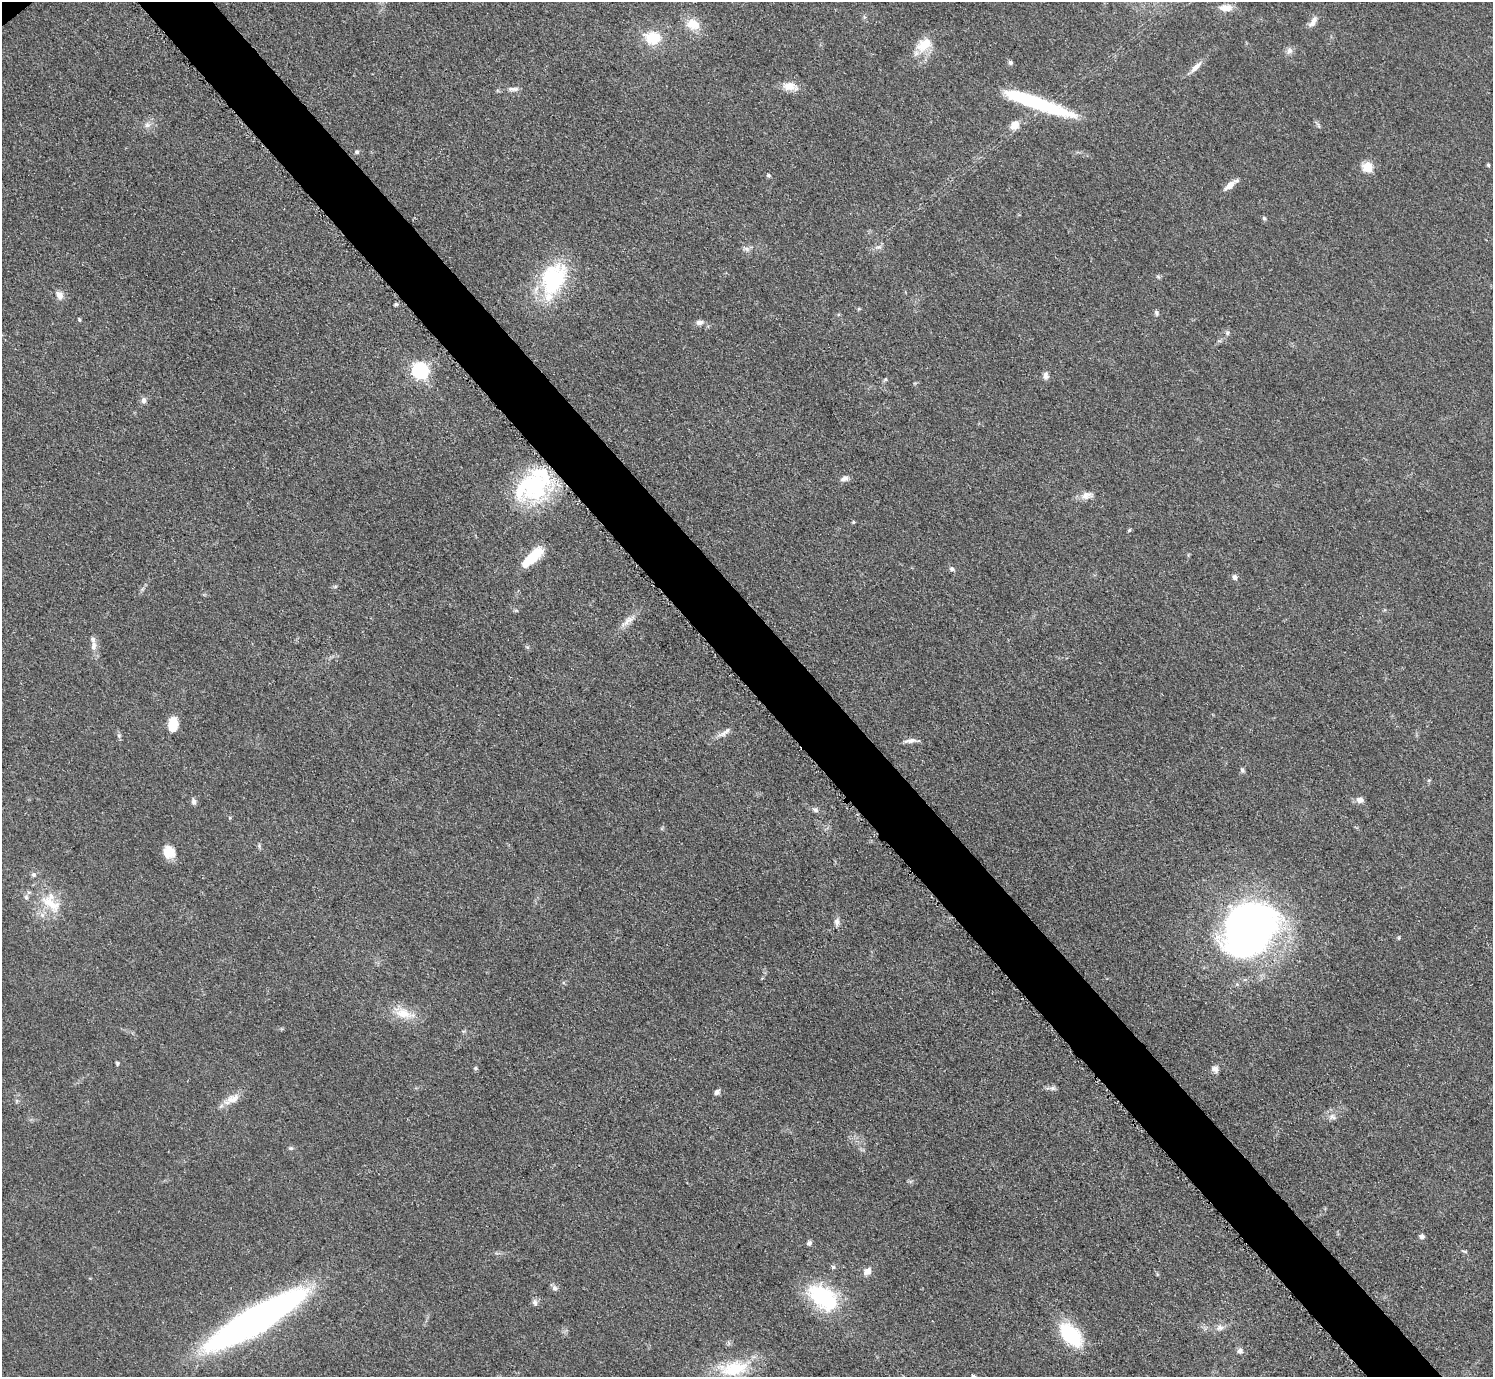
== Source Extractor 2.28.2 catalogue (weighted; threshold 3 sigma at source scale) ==
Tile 6 of 4 x 4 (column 2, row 2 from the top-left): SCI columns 1498-2988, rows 3057-4431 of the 5971 x 5968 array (HDU 1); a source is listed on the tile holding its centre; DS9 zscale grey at full resolution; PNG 1495 x 1379 px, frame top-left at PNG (2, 2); no overlay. Shown black and unused: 5% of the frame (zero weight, under 3 of 5 exposures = <1% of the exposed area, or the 3 px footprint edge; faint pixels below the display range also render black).
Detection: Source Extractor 2.28.2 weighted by HDU 2 'WHT'; one run over the whole footprint, this tile lists its part. Background 0.0501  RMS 0.0052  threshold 0.0233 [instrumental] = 3 sigma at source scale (4.5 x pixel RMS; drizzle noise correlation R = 1.50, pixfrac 1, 0.05/0.05 arcsec/px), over >= 5 px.
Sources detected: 85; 1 inside a brighter object's white glare — not listed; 3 inside a brighter listed object's ellipse — not listed separately; the other 81 listed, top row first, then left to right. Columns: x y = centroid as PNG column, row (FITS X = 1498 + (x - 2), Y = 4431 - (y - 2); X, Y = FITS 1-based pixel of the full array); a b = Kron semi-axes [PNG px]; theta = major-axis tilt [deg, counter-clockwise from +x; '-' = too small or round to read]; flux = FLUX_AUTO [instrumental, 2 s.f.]
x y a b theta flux
1226 8 18 9 0 4.8
1313 22 16 7 55 3.2
693 24 19 14 -20 8.8
653 38 15 12 -4 16
924 45 24 15 37 11
1289 50 9 8 - 2.2
1010 62 6 5 - 1.1
1196 67 19 7 43 4.1
790 86 20 10 -12 6.3
513 89 14 5 0 2.1
1038 103 78 11 -19 51
147 125 8 6 1 2
1015 125 11 9 46 4.9
1319 126 8 3 -71 0.9
357 152 6 5 - 0.91
1488 165 5 4 - 0.63
1367 167 5 5 - 30
768 175 6 5 - 0.86
1230 185 16 6 39 4.6
1264 218 5 5 - 0.77
879 247 9 5 23 1.6
746 249 10 5 -19 1.6
1158 277 6 4 -3 0.83
553 280 42 25 69 50
59 295 12 8 -73 3.3
396 304 6 4 18 0.77
1156 313 8 5 -85 1
79 319 4 3 - 0.76
700 322 9 6 8 2.2
1227 333 7 5 -70 1
420 371 7 7 - 150
1046 376 9 7 -80 2.1
885 379 7 4 44 0.76
144 400 8 6 -77 1.8
844 479 11 6 17 2
535 486 36 33 -84 58
1087 495 17 10 5 4.2
853 522 4 4 - 0.54
1129 530 5 4 - 0.64
532 557 29 10 43 16
952 569 7 6 - 1.2
1235 577 6 6 - 1.8
628 621 26 7 38 4.8
94 646 13 8 84 3.5
173 724 15 10 84 9.2
724 732 20 6 36 3.2
119 735 7 5 -70 1.1
910 741 17 5 8 2.5
1242 770 7 5 -58 1.1
1360 800 9 7 -3 2.8
194 802 8 6 -89 1.6
815 810 8 6 -11 1.4
259 846 5 5 - 0.88
169 852 14 13 - 8.4
33 875 7 6 - 1.3
51 904 36 15 -37 15
837 922 11 7 84 2.1
1250 928 50 40 46 300
404 1013 29 13 -14 11
117 1063 6 4 -77 0.7
475 1068 5 5 - 0.79
1215 1069 9 8 - 2.3
1052 1088 7 5 12 1.3
717 1092 7 5 38 1.9
232 1099 25 10 26 6.3
1332 1117 11 7 -10 2.4
291 1148 6 5 - 0.89
1422 1236 5 5 - 2
809 1243 6 5 - 1.5
1465 1251 8 3 -14 0.68
833 1267 5 5 - 0.92
867 1271 12 9 37 3.4
554 1288 8 7 - 1.8
823 1297 40 25 -38 38
535 1302 9 6 -64 1.7
254 1320 67 14 30 490
1220 1328 10 8 5 2.5
1071 1335 26 15 -46 37
1240 1351 8 7 - 1.9
734 1368 42 20 7 24
973 1376 6 5 - 1.4
Isophote crosses this tile's border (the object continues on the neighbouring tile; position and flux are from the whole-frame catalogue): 2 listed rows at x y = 1038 103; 973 1376